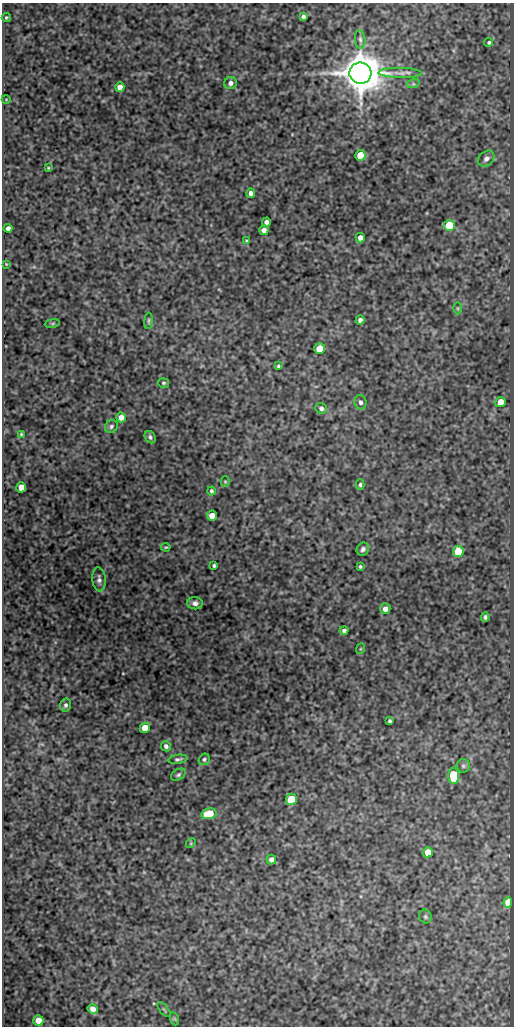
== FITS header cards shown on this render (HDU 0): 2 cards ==
NAXIS1  =                  512
NAXIS2  =                 1024

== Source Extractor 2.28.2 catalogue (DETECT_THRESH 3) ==
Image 512 x 1024 px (HDU 0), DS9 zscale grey, 1 PNG px = 1 image px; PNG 516 x 1028 px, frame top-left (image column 1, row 1024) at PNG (2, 3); each listed source drawn as its Kron ellipse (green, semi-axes under 4 px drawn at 4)
Background 326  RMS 0.79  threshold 2.37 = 3 sigma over >= 5 px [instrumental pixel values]
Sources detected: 71; all 71 listed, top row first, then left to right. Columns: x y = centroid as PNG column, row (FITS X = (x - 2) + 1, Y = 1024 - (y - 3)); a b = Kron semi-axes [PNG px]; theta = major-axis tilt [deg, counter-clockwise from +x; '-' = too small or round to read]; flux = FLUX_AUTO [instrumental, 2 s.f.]
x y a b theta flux
303 16 4 4 - 120
6 17 4 4 - 77
360 39 9 5 -84 150
489 42 4 4 - 80
360 73 11 10 - 170000
400 73 21 5 -1 320
230 83 6 6 - 200
413 84 6 4 17 74
120 87 5 4 - 380
6 99 4 3 - 36
360 155 5 5 - 1600
486 159 9 7 42 210
48 168 4 3 - 54
251 193 5 4 - 190
266 222 5 4 - 230
449 225 5 5 - 2800
8 228 4 4 - 170
264 230 5 4 - 260
360 238 5 4 - 330
246 241 4 3 - 58
6 264 3 2 - 39
458 308 6 4 -90 70
360 320 4 4 - 190
149 321 8 4 86 89
52 323 7 4 8 79
320 349 5 5 - 930
278 366 4 3 - 74
163 383 5 4 - 88
360 402 7 6 - 180
500 402 5 5 - 750
321 408 6 5 - 150
121 417 5 4 - 370
111 426 7 6 - 130
21 434 3 3 - 56
150 437 6 5 - 120
225 482 5 4 - 58
360 485 5 4 - 92
21 487 5 5 - 600
211 491 4 4 - 100
212 516 5 5 - 580
166 547 5 3 - 59
363 549 7 6 - 160
458 552 5 5 - 2300
214 566 3 3 - 84
360 567 3 3 - 71
99 579 12 6 -84 220
195 603 8 6 -5 210
385 609 5 5 - 300
485 617 5 4 - 120
344 630 4 3 - 130
360 649 5 3 - 46
65 705 6 5 - 130
390 721 4 3 - 98
145 728 5 5 - 640
166 746 5 5 - 140
178 759 10 4 9 130
204 759 6 5 - 100
463 766 7 6 - 110
178 775 8 5 32 120
454 776 8 5 -89 3600
291 799 5 5 - 1800
209 814 7 5 13 1800
191 843 5 4 - 58
428 852 5 5 - 570
271 859 5 5 - 220
508 902 5 4 - 860
425 917 7 6 - 100
93 1009 5 4 - 330
164 1009 9 3 -50 70
175 1019 7 4 -71 66
38 1020 5 5 - 590